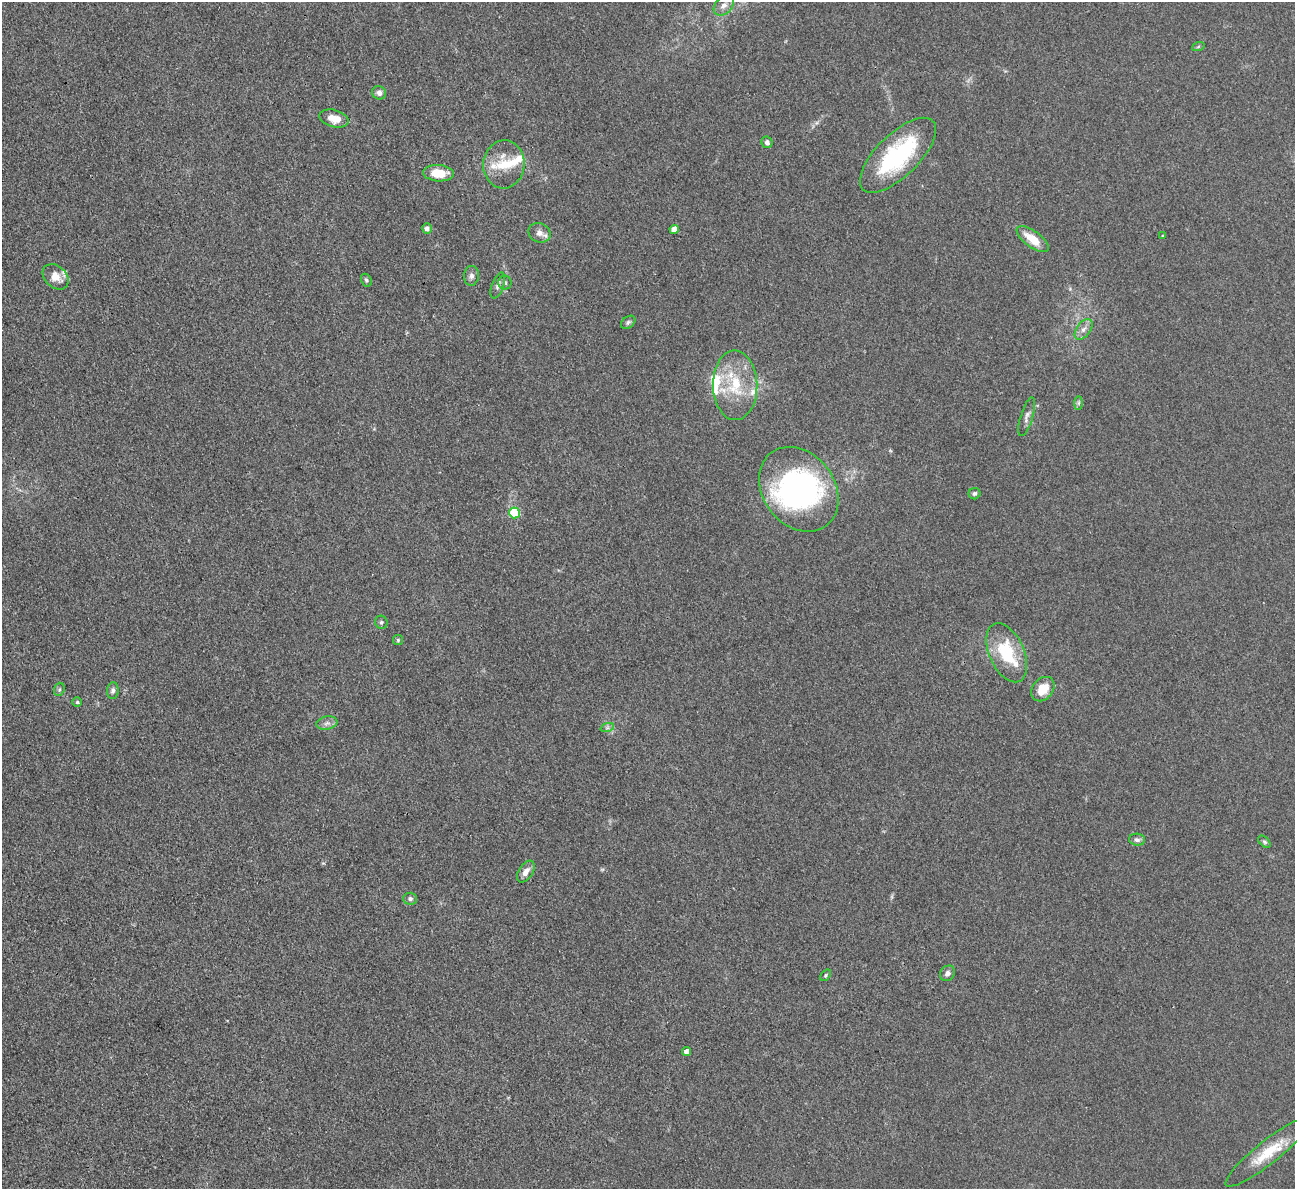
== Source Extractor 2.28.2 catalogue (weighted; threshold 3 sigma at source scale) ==
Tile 7 of 4 x 4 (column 3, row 2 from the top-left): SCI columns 2588-3880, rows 2641-3827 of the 5174 x 5158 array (HDU 1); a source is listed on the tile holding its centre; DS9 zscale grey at full resolution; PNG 1297 x 1191 px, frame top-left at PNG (2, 2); each listed source drawn as its Kron ellipse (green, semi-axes under 4 px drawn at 4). Shown black and unused: <1% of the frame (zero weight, under 3 of 4 exposures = <1% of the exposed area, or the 3 px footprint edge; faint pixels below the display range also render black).
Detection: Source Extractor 2.28.2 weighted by HDU 2 'WHT'; one run over the whole footprint, this tile lists its part. Background 0.0504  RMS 0.0051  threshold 0.0229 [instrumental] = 3 sigma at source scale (4.5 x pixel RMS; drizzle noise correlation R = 1.50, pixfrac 1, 0.05/0.05 arcsec/px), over >= 5 px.
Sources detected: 54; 2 inside a brighter object's white glare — neither listed nor drawn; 9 inside a brighter listed object's ellipse — not listed separately; the other 43 listed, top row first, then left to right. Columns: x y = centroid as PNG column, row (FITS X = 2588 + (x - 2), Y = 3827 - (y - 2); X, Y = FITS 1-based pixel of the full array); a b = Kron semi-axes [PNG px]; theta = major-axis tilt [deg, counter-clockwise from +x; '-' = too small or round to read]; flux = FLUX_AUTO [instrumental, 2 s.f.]
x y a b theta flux
724 5 11 8 44 2.8
1198 47 6 4 20 0.71
379 93 7 6 - 2.3
334 118 15 8 -15 6.8
767 142 6 5 - 1.7
898 155 49 21 44 58
504 164 24 20 85 14
439 173 15 8 -4 11
427 229 5 5 - 2
674 229 5 4 - 7.6
540 233 11 9 -23 3.3
1163 236 4 3 - 0.53
1033 239 19 8 -36 10
471 276 10 7 85 2.2
56 277 14 10 -43 5.8
366 280 7 5 -61 1
505 283 7 6 - 1.3
498 286 13 6 70 2.1
628 322 8 5 38 1.2
1083 329 12 7 53 2.9
735 385 35 22 -89 25
1078 403 7 4 89 0.95
1027 417 20 6 73 2.6
799 489 46 36 -53 110
974 494 6 5 - 1.2
515 513 5 5 - 34
381 622 6 6 - 1.2
398 640 5 5 - 0.69
1007 653 31 17 -66 27
59 689 7 5 69 0.84
1043 689 13 10 50 8.7
113 690 8 5 82 1.6
77 702 5 5 - 0.73
327 723 10 6 11 2.2
607 728 7 4 18 1.1
1137 840 8 6 -4 1.6
1264 842 7 4 -44 0.91
526 872 12 7 57 4
410 899 7 6 - 1.4
947 973 8 7 - 2.1
826 975 6 4 51 0.72
687 1051 4 4 - 3.9
1268 1152 53 11 39 17